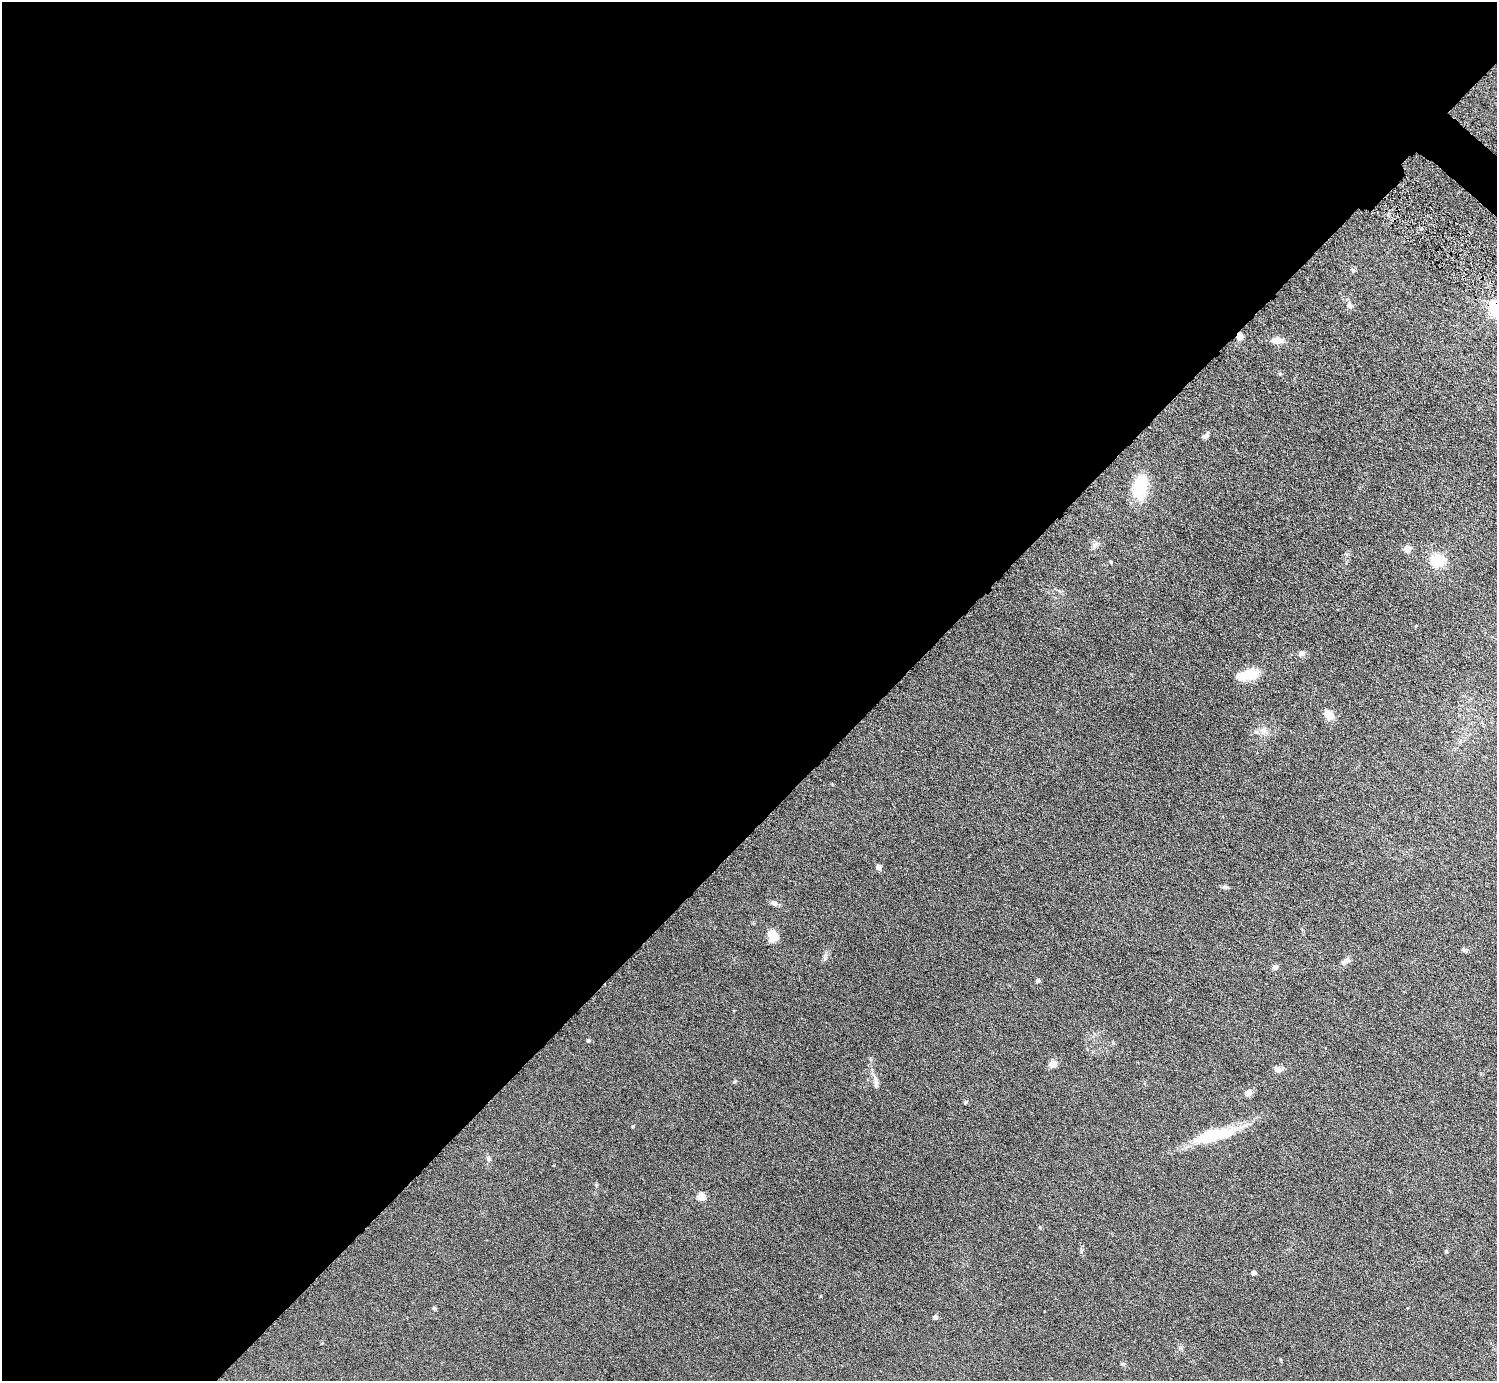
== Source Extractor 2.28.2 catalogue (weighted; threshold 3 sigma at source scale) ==
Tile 5 of 4 x 4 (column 1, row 2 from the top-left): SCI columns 109-1603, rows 3121-4499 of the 6098 x 6100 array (HDU 1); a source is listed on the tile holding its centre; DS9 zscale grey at full resolution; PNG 1499 x 1383 px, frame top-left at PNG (2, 2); no overlay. Shown black and unused: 59% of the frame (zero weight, under 6 of 11 exposures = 5% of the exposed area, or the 3 px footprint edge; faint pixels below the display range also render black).
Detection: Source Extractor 2.28.2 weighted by HDU 2 'WHT'; one run over the whole footprint, this tile lists its part. Background 0.103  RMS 0.006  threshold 0.0246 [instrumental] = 3 sigma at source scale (4.09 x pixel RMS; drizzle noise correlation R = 1.36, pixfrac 0.8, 0.05/0.05 arcsec/px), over >= 5 px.
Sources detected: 37; all 37 listed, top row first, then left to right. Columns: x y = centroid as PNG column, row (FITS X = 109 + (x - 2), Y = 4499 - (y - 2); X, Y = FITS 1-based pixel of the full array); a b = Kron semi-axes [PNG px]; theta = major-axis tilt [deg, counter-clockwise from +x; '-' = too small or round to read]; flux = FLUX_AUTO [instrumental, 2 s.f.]
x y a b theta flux
1353 270 6 6 - 0.93
1349 305 9 7 -68 2.1
1240 337 8 6 87 3.6
1278 340 18 7 -3 3.5
1280 374 6 3 -18 0.57
1205 436 9 5 39 1.6
1140 487 26 13 80 21
1095 545 9 6 37 1.7
1407 549 5 5 - 9.3
1437 561 6 6 - 83
1111 562 4 4 - 0.56
1302 653 9 5 15 1.4
1248 675 26 11 14 11
1329 715 10 8 -42 5.7
1265 731 10 5 -36 1.9
878 867 5 5 - 2.4
1225 887 8 5 1 1.1
774 903 7 6 - 1.9
773 936 14 10 -42 6.3
1464 950 7 5 -36 1
1346 961 13 7 37 2.2
1275 967 7 5 21 1.6
1038 981 4 4 - 1.5
588 1041 4 4 - 0.87
1053 1064 5 5 - 11
1278 1069 10 6 -7 2.6
876 1081 15 6 -81 2.6
1248 1093 9 7 31 2.6
965 1103 5 4 - 0.6
633 1126 4 3 - 0.5
1213 1135 50 13 13 25
489 1158 7 5 -48 1.2
701 1197 5 5 - 16
1446 1251 5 4 - 0.53
1254 1273 4 4 - 3.2
434 1308 5 5 - 0.68
935 1317 4 4 - 2.6
Overlapping masked pixels (flux is a lower limit): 1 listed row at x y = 1240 337
Unlisted compact peaks at least as high as the median listed source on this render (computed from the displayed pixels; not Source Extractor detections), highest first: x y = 734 1082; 825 958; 1122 1364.